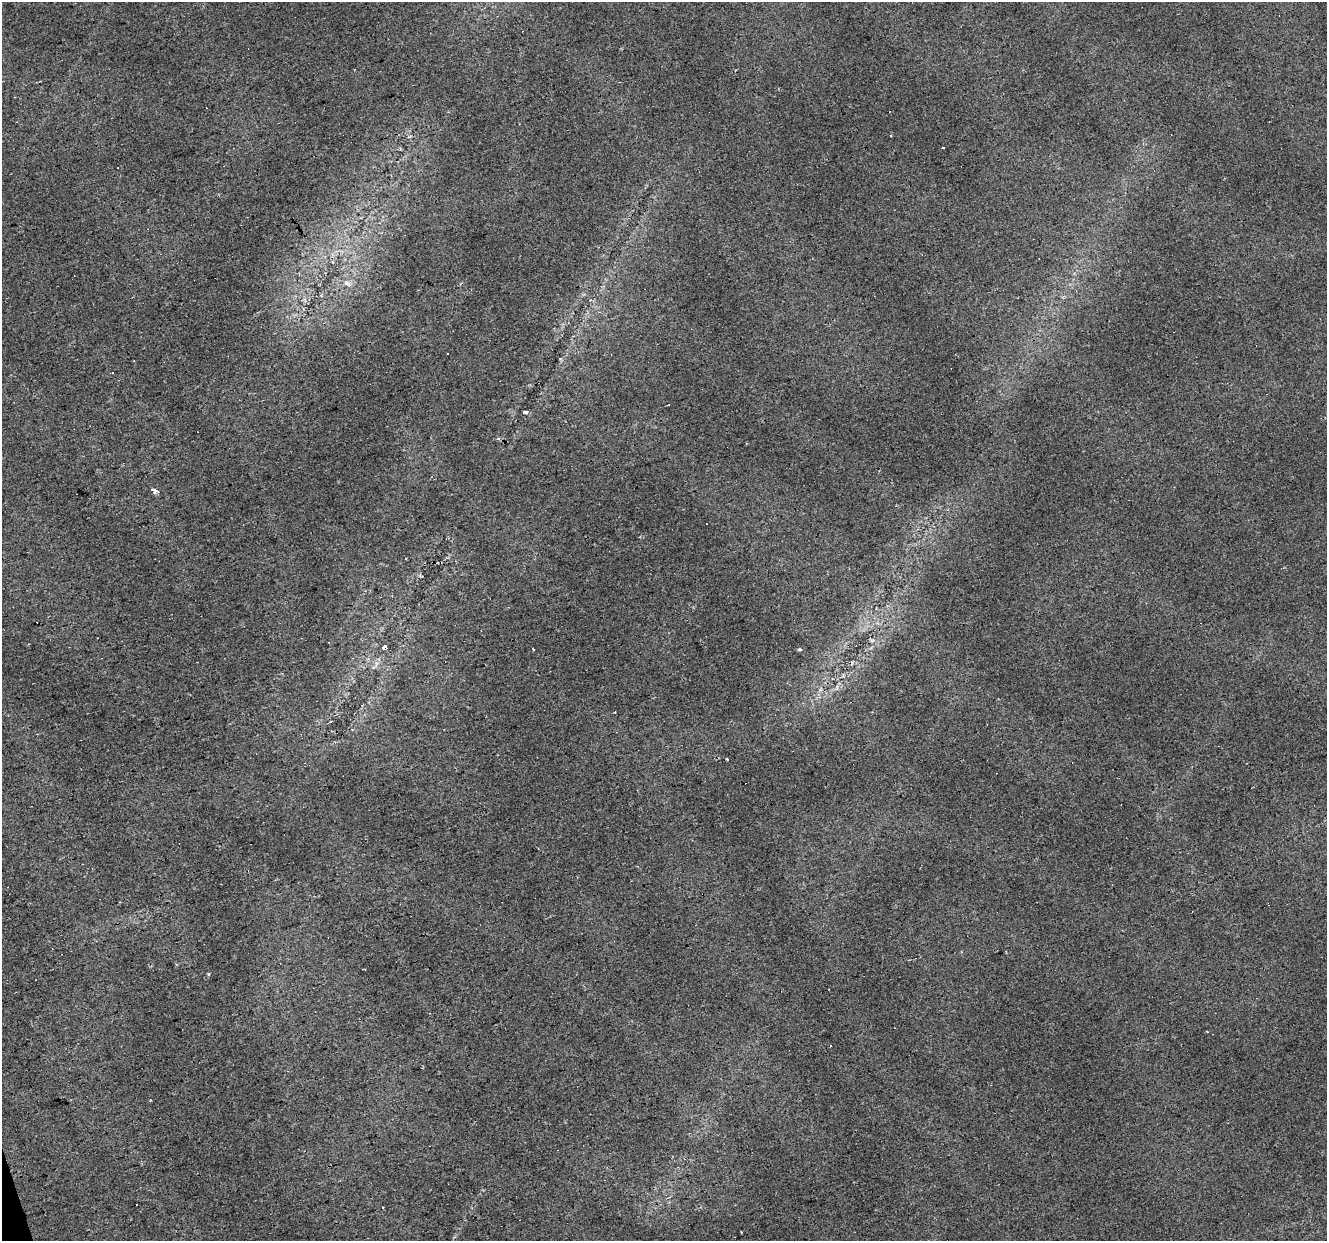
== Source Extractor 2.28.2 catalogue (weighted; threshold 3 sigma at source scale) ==
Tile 7 of 4 x 4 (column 3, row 2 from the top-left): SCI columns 2649-3973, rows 2530-3768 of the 5297 x 5113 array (HDU 1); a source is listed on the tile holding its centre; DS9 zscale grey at full resolution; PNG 1329 x 1243 px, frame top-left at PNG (2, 2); no overlay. Shown black and unused: <1% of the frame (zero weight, under 2 of 3 exposures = <1% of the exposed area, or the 3 px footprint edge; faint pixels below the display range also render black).
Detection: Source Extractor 2.28.2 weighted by HDU 2 'WHT'; one run over the whole footprint, this tile lists its part. Background 0.0371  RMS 0.0065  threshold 0.0291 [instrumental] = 3 sigma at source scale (4.5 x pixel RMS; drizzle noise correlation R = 1.50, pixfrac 1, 0.0396/0.0396 arcsec/px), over >= 5 px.
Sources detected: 21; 7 cosmic-ray / hot-pixel residue — not listed; the other 14 listed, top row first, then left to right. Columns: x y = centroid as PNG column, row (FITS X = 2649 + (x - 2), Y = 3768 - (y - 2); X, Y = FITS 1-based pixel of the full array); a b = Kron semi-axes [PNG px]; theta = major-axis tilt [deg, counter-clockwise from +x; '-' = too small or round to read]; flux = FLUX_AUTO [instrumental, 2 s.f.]
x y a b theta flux
943 148 3 3 - 2
346 282 7 4 -19 1.7
590 300 4 4 - 1.1
669 405 3 2 - 0.54
524 412 4 3 - 6.2
154 490 3 3 - 250
872 640 6 4 18 1.1
385 648 4 4 - 24
533 649 3 2 - 3
800 649 4 3 - 7.3
209 974 5 3 - 0.68
830 1046 3 3 - 1.8
383 1207 3 3 - 2
741 1232 3 2 - 0.65
Overlapping masked pixels (flux is a lower limit): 1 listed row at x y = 385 648
Unlisted compact peaks at least as high as the median listed source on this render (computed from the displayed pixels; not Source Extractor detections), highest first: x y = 150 1100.